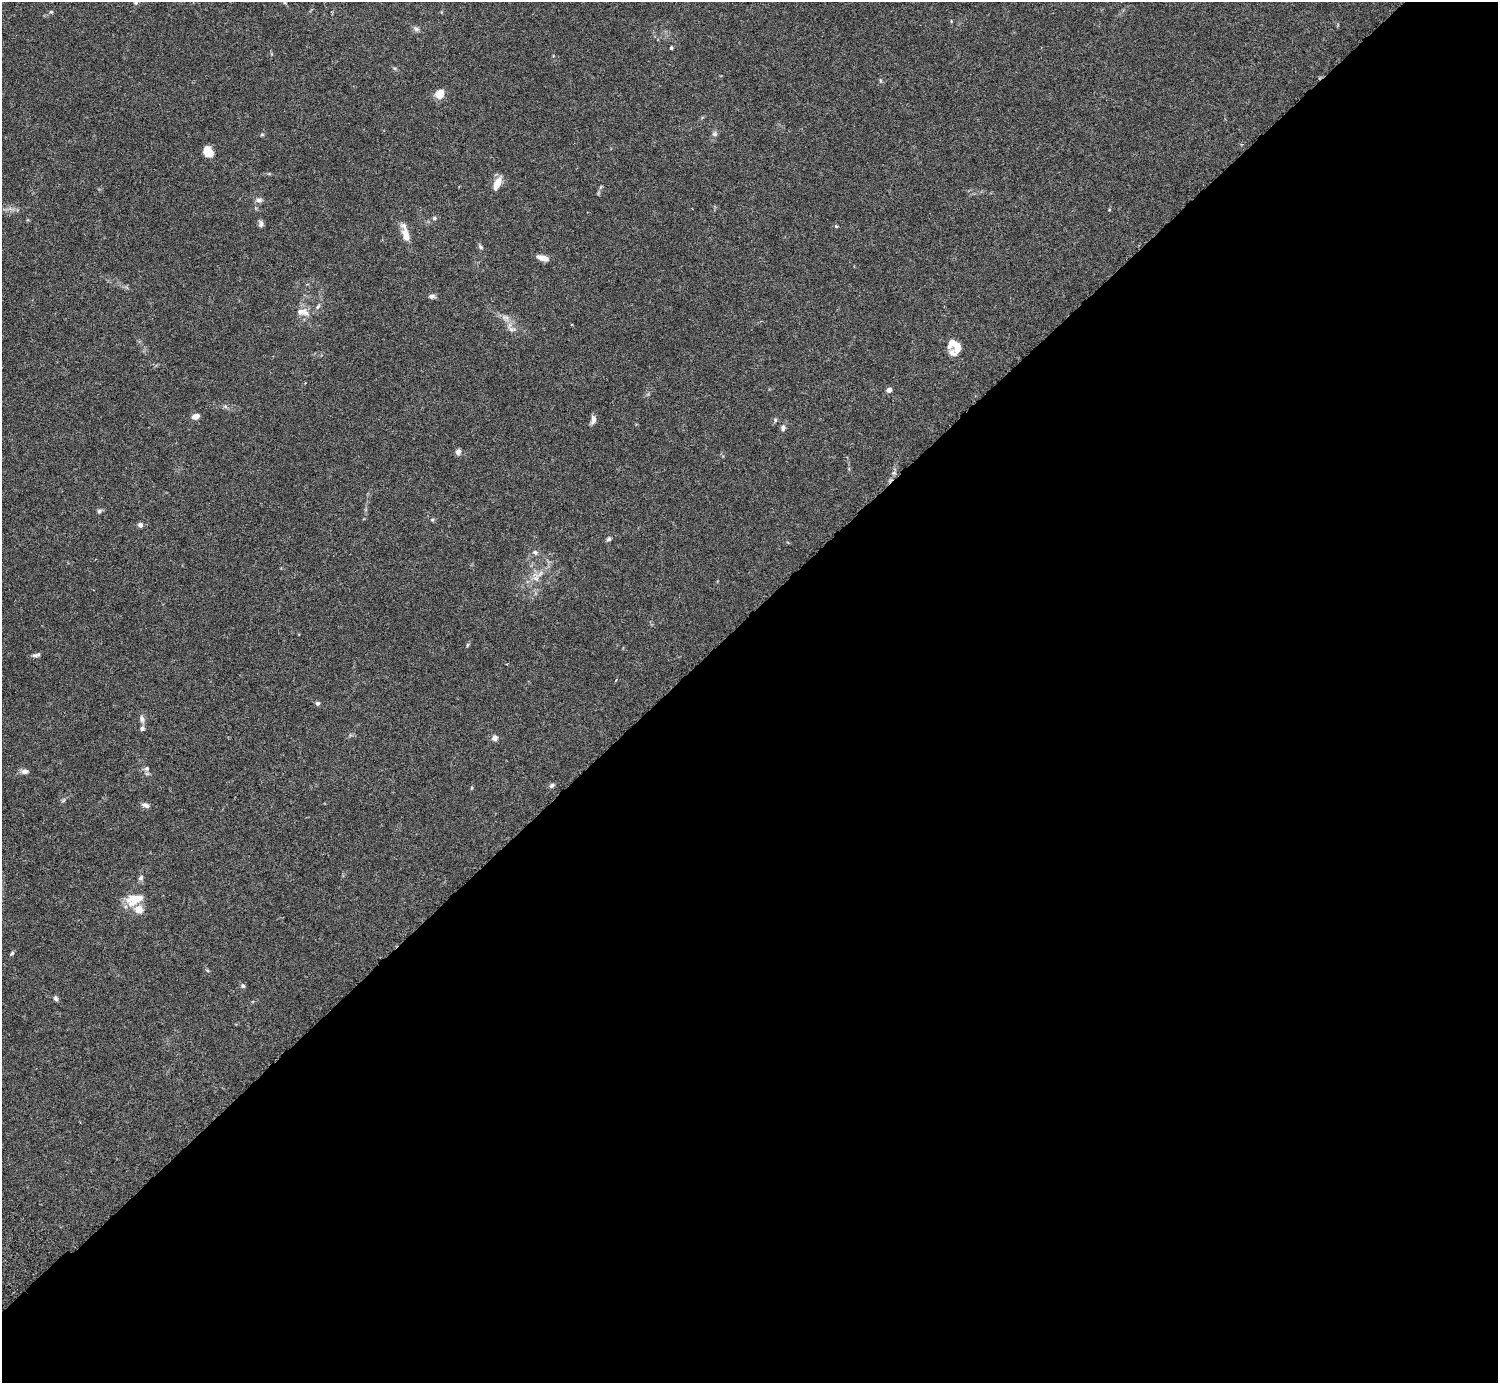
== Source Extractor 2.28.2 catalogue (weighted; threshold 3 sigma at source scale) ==
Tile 12 of 4 x 4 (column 4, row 3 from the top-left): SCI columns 4532-6027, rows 1587-2967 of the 6074 x 6074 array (HDU 1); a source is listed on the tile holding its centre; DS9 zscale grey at full resolution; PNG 1500 x 1385 px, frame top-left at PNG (2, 2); no overlay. Shown black and unused: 55% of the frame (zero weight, under 3 of 6 exposures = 3% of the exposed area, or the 3 px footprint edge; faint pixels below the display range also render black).
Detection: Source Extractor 2.28.2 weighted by HDU 2 'WHT'; one run over the whole footprint, this tile lists its part. Background 0.0146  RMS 0.002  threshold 0.00807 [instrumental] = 3 sigma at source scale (4.09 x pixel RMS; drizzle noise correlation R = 1.36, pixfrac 0.8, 0.05/0.05 arcsec/px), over >= 5 px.
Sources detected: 54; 5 inside a brighter listed object's ellipse — not listed separately; the other 49 listed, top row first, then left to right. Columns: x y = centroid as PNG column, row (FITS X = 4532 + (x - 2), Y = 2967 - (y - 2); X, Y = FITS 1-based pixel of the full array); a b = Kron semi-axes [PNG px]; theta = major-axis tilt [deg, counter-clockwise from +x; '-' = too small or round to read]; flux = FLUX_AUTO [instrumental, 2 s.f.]
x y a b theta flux
136 2 6 6 - 0.34
416 29 10 6 -22 0.52
671 48 3 3 - 0.37
880 80 7 3 -71 0.22
440 94 9 8 - 2.4
262 134 5 4 - 0.22
715 134 7 6 - 0.46
210 153 12 10 -9 1.6
497 183 14 7 66 2.2
259 200 8 7 - 0.63
434 218 6 5 - 0.31
261 224 9 6 -73 0.55
836 226 4 4 - 0.26
405 234 22 7 -77 2.4
480 247 8 5 -43 0.34
543 258 13 6 -18 1.4
432 296 9 6 6 0.48
318 306 8 4 54 0.37
300 312 16 11 18 1.4
505 317 12 5 -11 0.81
512 329 13 5 -9 0.67
953 343 11 10 - 1.7
953 353 14 9 -49 1
889 390 5 5 - 0.8
195 416 8 5 17 1.3
593 420 10 6 86 0.84
775 420 6 5 - 0.29
783 428 8 6 -86 0.54
458 452 7 6 - 0.76
99 511 6 6 - 0.33
432 520 6 4 19 0.22
140 525 5 5 - 0.59
609 539 6 5 - 0.36
535 552 7 6 - 0.49
536 578 11 6 -40 0.86
467 645 6 4 71 0.22
36 655 12 5 10 0.49
317 703 5 5 - 0.42
142 719 11 6 -78 0.67
494 738 7 6 - 0.75
147 768 8 6 43 0.54
25 771 9 5 -4 0.77
552 785 8 5 34 0.41
146 805 10 6 -20 0.64
141 878 7 6 - 0.47
135 899 22 12 21 3.5
12 953 5 5 - 0.25
243 986 6 5 - 0.31
56 998 7 5 -56 0.39
Isophote crosses this tile's border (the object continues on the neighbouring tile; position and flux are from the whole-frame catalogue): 1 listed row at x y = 136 2